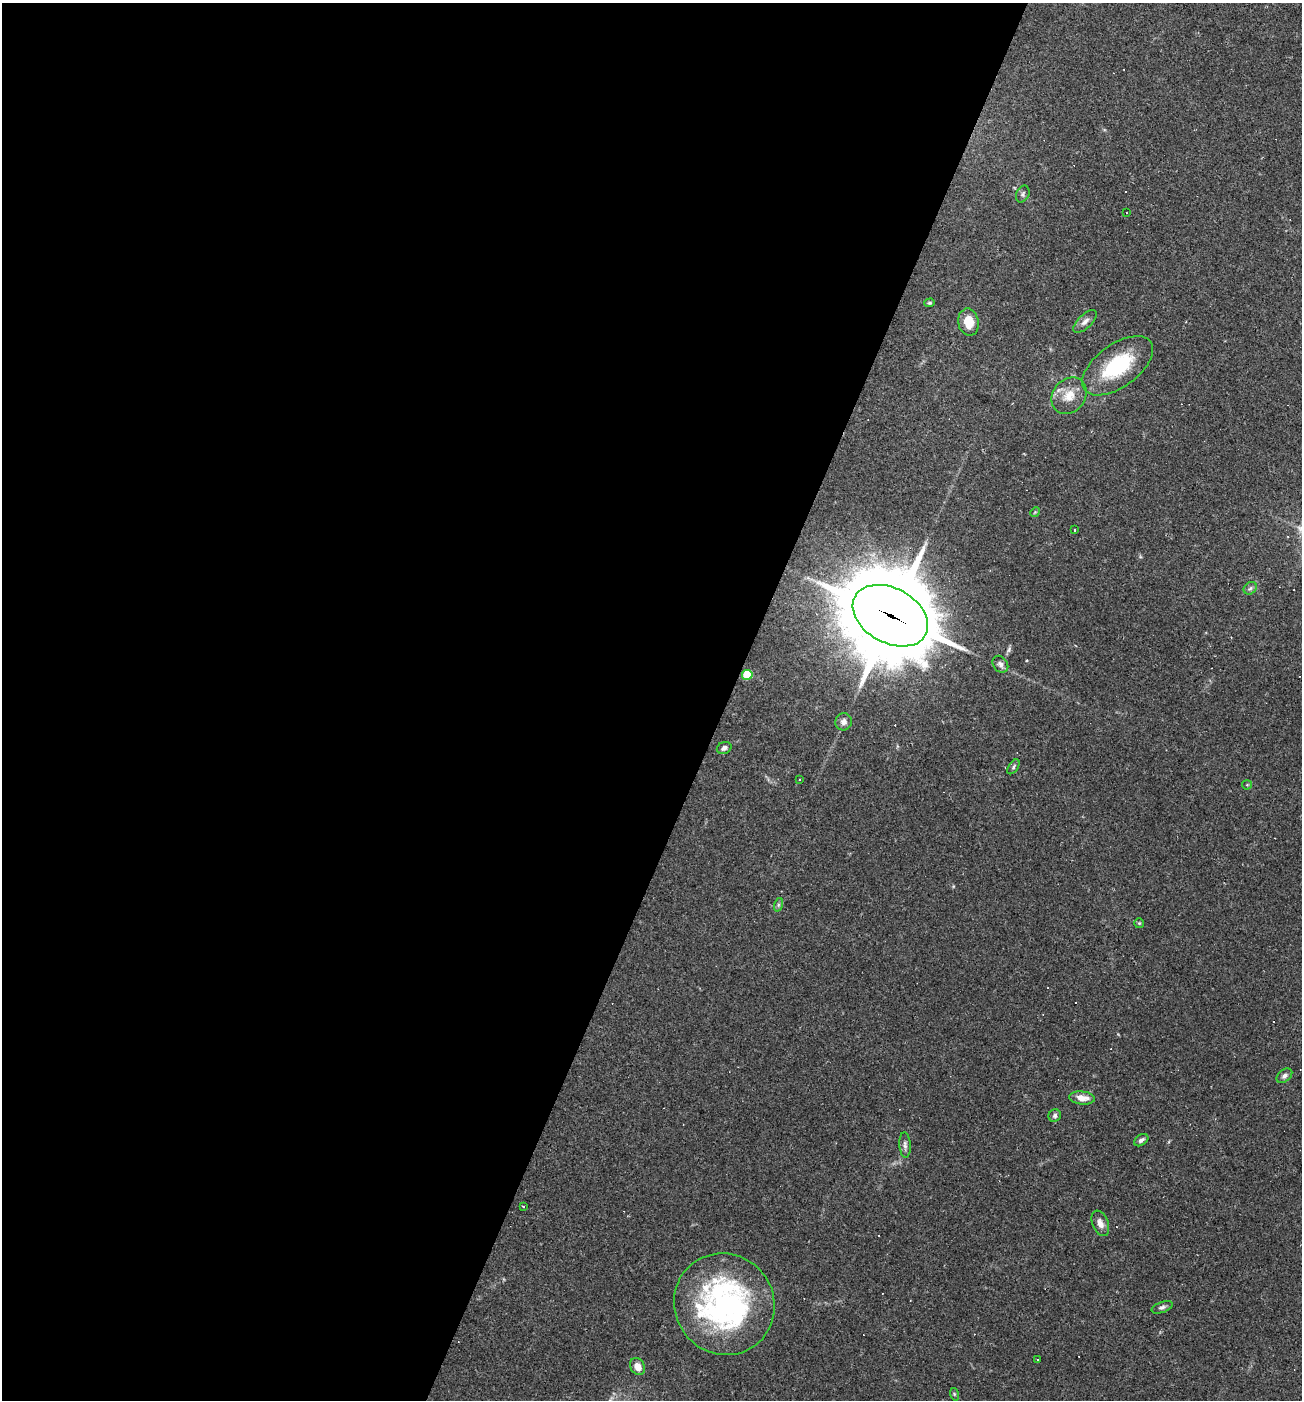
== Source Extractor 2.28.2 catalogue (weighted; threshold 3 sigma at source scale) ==
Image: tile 5 of 4 x 4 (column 1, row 2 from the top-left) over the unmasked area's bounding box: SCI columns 137-1436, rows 2799-4196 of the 5606 x 5595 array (HDU 1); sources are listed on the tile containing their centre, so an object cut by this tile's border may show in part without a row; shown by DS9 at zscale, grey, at full resolution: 1 PNG px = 1 image px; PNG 1304 x 1402 px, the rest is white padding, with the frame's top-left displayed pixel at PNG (2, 3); every listed detection drawn as its Kron ellipse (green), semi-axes under 4 PNG px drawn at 4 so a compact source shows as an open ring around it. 56% of this frame is shown black and not used: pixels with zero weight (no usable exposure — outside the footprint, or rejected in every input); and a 3 px margin inside the footprint's outer edge (the drizzle kernel's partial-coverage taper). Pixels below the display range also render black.
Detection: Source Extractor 2.28.2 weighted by HDU 2 'WHT'; one run over the whole footprint, this tile lists its part. Background 0.109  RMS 0.0071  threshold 0.0318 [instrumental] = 3 sigma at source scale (4.5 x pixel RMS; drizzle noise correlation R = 1.50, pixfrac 1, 0.05/0.05 arcsec/px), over >= 5 px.
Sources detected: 47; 15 cosmic-ray / hot-pixel residue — neither listed nor drawn; the other 32 listed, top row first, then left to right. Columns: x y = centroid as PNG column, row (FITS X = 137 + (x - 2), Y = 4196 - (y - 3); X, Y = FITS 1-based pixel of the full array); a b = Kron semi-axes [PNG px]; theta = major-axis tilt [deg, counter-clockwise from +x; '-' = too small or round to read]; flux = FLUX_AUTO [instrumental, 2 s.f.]
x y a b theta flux
1023 194 9 6 65 1.7
1126 213 2 2 - 0.46
930 303 5 4 - 1
1085 321 15 7 43 3.5
968 322 14 10 -79 12
1118 366 41 21 36 49
1069 396 20 16 50 13
1035 512 5 4 - 0.73
1075 530 3 3 - 2.9
1250 588 7 5 43 1.7
890 616 40 27 -29 11000
1000 664 9 7 -53 3
747 675 5 5 - 32
844 722 8 8 - 3.3
724 748 7 6 - 2.3
1013 767 8 4 56 1.4
799 779 3 2 - 0.68
1247 785 5 4 - 0.97
778 905 7 4 72 1.2
1139 923 5 5 - 0.84
1284 1076 9 6 39 2.3
1082 1098 13 6 -6 7.1
1055 1116 6 6 - 1.7
1141 1140 8 5 34 2.1
905 1145 13 5 -86 2.7
523 1206 3 3 - 1.8
1100 1223 13 8 -69 4.3
724 1304 52 49 -52 170
1162 1307 11 5 20 2.1
1037 1360 3 2 - 0.76
637 1366 9 7 -58 5.6
954 1394 6 4 -72 0.88
Overlapping masked pixels (flux is a lower limit): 1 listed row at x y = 890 616